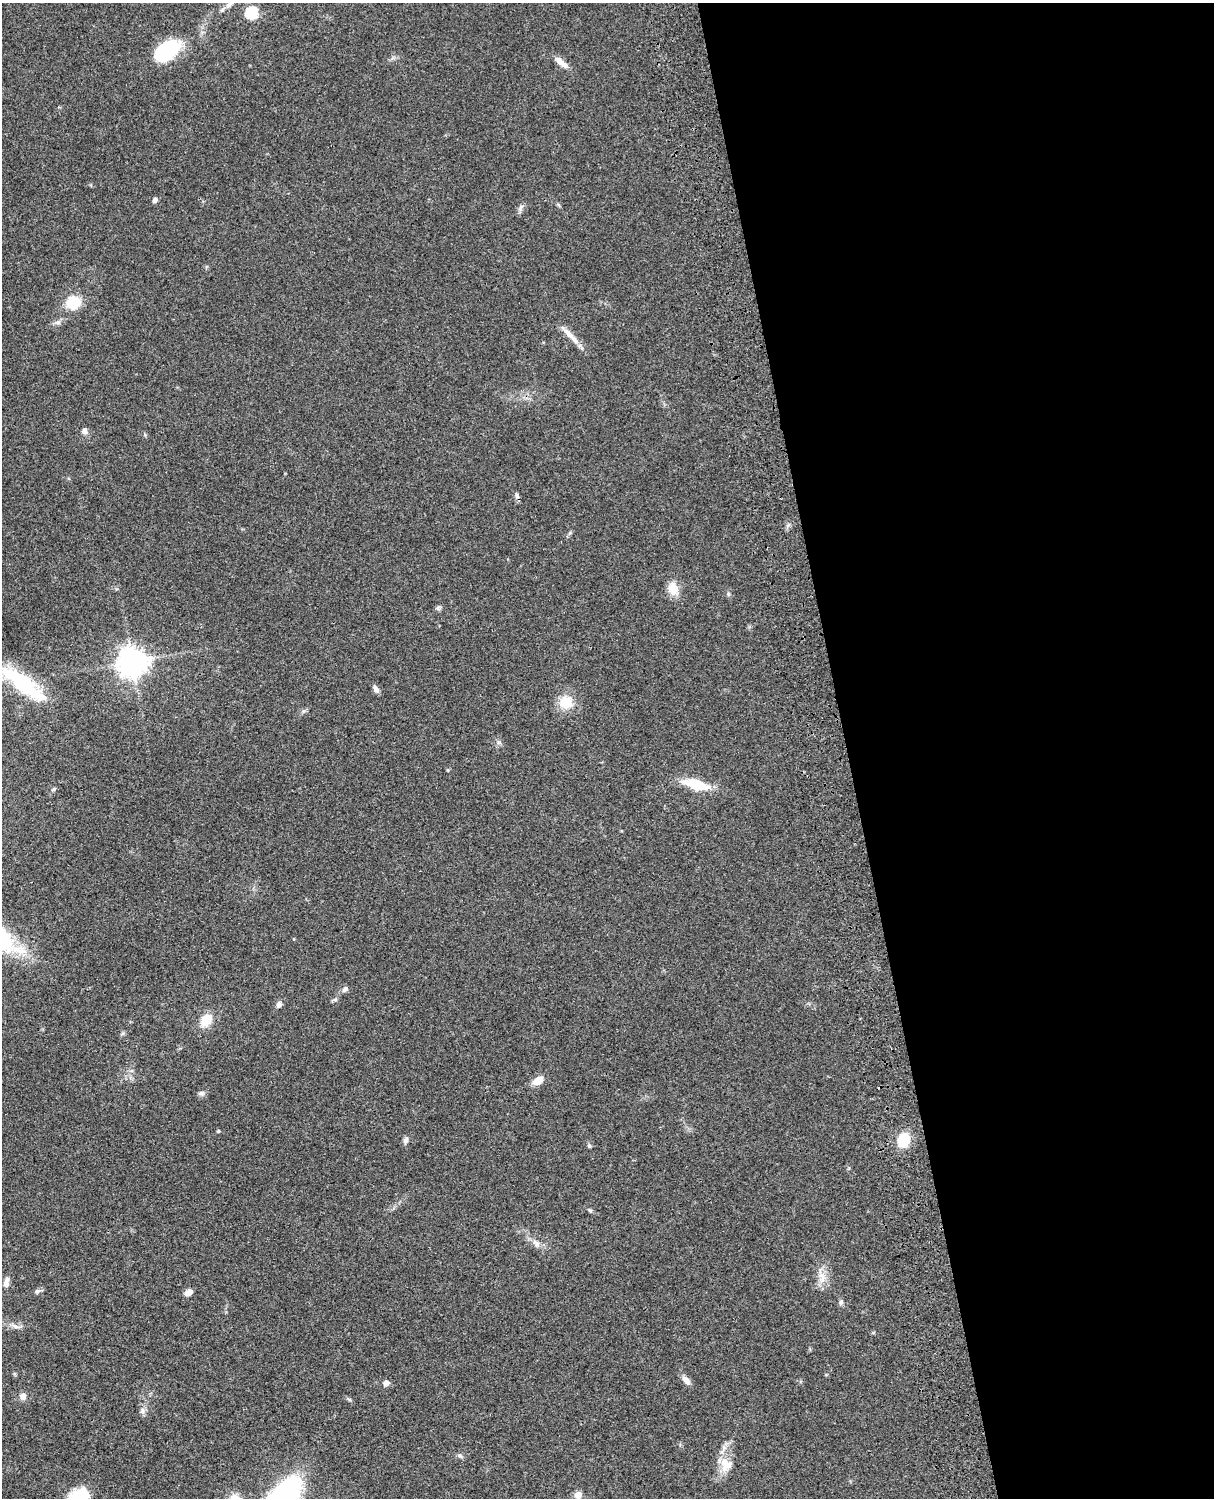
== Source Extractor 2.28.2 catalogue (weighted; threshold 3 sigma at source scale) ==
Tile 8 of 4 x 3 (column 4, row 2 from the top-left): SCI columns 3757-4968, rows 1772-3267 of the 5087 x 4927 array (HDU 1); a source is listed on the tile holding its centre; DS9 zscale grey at full resolution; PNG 1216 x 1500 px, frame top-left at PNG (2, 3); no overlay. Shown black and unused: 30% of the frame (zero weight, under 3 of 4 exposures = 6% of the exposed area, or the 3 px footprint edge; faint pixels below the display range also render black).
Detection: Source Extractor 2.28.2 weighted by HDU 2 'WHT'; one run over the whole footprint, this tile lists its part. Background 0.0774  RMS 0.0058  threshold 0.0263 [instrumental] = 3 sigma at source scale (4.5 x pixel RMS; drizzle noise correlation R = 1.50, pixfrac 1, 0.05/0.05 arcsec/px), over >= 5 px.
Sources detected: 48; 1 inside a brighter listed object's ellipse — not listed separately; the other 47 listed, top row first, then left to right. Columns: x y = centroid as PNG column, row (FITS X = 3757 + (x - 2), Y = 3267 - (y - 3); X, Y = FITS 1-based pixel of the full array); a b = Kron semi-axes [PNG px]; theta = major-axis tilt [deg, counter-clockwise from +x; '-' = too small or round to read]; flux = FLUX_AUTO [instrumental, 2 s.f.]
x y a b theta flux
230 4 13 6 43 3.1
251 13 6 6 - 57
167 51 27 16 34 38
561 62 20 7 -40 5.3
155 200 6 5 - 1.6
520 208 12 5 70 1.8
73 303 14 13 - 16
58 322 9 6 5 1.8
571 336 33 7 -45 6.4
85 431 7 7 - 2.3
517 496 8 5 -63 1.4
673 589 18 12 -71 7.6
728 594 6 4 -89 0.88
438 608 7 6 - 1.2
132 662 10 9 - 690
23 684 63 17 -37 43
376 689 10 5 -56 2.4
566 702 19 17 5 11
696 785 27 10 -15 19
54 789 6 4 71 0.73
345 989 7 6 - 1.8
279 1005 8 6 64 2.1
206 1020 13 9 53 11
122 1034 6 4 19 0.83
538 1080 11 8 32 6.4
202 1093 8 6 0 1.5
219 1131 5 3 - 0.55
406 1140 8 6 66 1.8
904 1140 11 9 69 23
589 1146 6 5 - 0.82
590 1210 6 5 - 0.89
536 1243 11 7 -47 2.9
822 1276 13 7 -37 4
6 1283 13 6 80 3.2
37 1291 8 6 30 1.5
188 1292 8 5 28 4.6
841 1302 7 5 89 1.3
16 1326 20 5 -8 3.3
686 1380 15 7 -48 2.9
386 1383 7 6 - 2.4
23 1396 9 8 - 2.8
349 1399 6 4 -19 0.77
142 1410 8 7 - 2.1
460 1455 8 5 -54 1.2
725 1464 19 15 -71 9.8
578 1495 10 9 - 3.6
78 1498 22 15 35 29
Isophote crosses this tile's border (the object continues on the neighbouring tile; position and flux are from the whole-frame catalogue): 2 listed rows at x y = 230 4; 78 1498